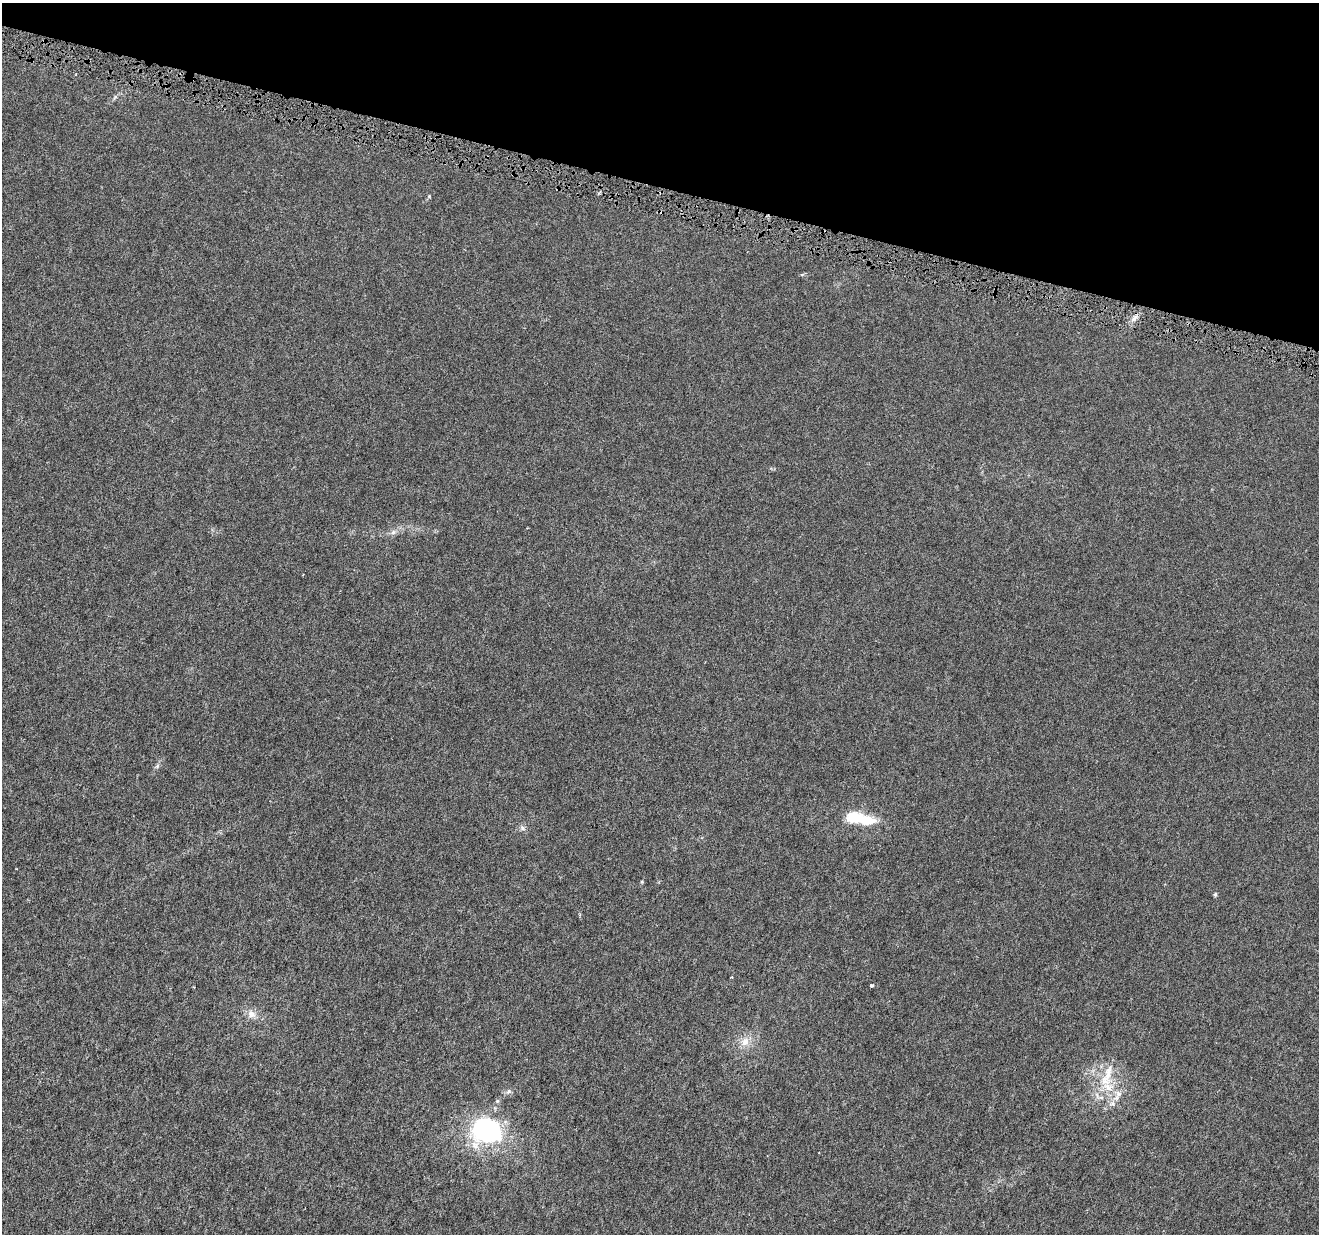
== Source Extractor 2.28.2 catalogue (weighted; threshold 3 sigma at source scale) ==
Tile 2 of 4 x 4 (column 2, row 1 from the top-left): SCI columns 1329-2645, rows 3991-5222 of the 5282 x 5454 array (HDU 1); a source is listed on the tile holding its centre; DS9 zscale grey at full resolution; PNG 1321 x 1236 px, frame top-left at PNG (2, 3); no overlay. Shown black and unused: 15% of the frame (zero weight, under 4 of 8 exposures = <1% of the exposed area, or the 3 px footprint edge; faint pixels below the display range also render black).
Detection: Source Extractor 2.28.2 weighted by HDU 2 'WHT'; one run over the whole footprint, this tile lists its part. Background 3.03e-04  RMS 8.1e-04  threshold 0.00332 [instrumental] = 3 sigma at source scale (4.09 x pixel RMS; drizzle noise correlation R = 1.36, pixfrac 0.8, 0.0396/0.0396 arcsec/px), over >= 5 px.
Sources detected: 14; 1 inside a brighter object's white glare — not listed; the other 13 listed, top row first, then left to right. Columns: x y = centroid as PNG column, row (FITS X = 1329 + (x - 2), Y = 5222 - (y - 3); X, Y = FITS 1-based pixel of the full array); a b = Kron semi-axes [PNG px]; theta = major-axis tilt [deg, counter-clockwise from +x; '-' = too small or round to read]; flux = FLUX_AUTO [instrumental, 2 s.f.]
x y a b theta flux
429 196 4 4 - 0.065
157 766 6 5 - 0.12
861 819 33 9 -12 3.2
522 828 7 5 -48 0.17
1215 894 5 4 - 0.093
732 977 4 3 - 0.053
872 985 4 3 - 0.17
251 1014 12 10 -44 0.49
745 1042 13 10 68 0.67
1107 1076 39 12 72 1.9
509 1091 6 5 - 0.15
1118 1094 9 8 - 0.37
483 1130 20 20 - 11
Unlisted compact peaks at least as high as the median listed source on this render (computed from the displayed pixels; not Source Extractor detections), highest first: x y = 393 532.